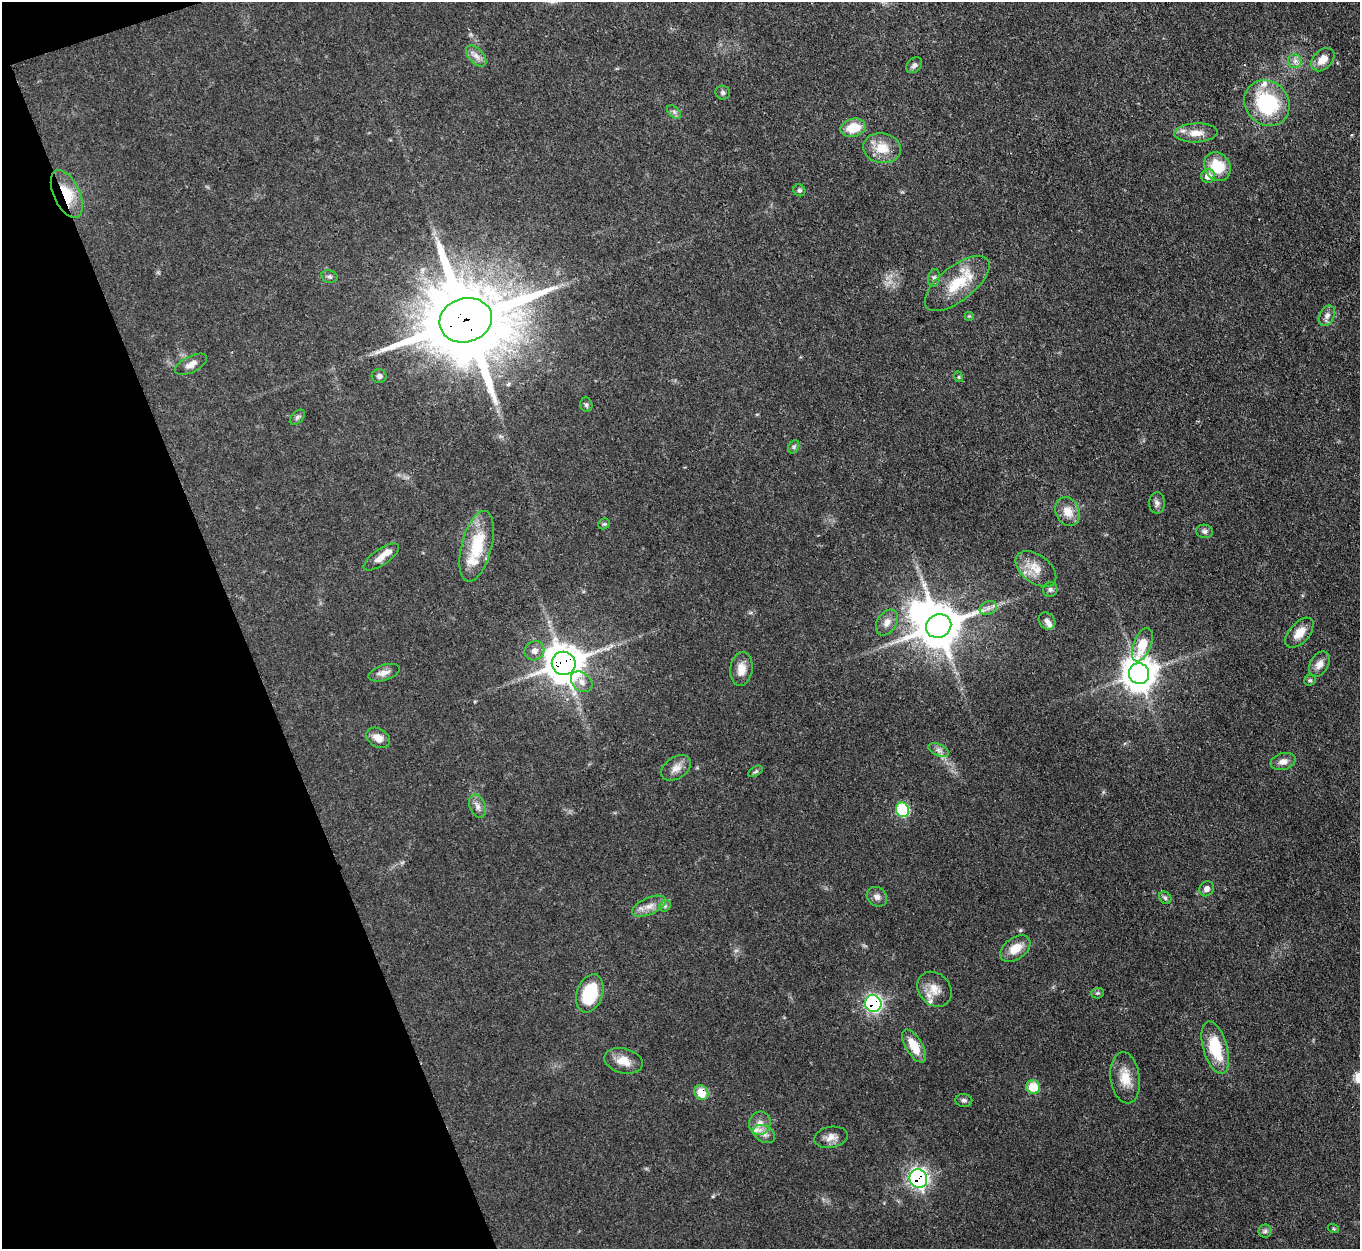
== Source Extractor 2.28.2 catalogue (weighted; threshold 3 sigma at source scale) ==
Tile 5 of 4 x 4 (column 1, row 2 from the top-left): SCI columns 1-1358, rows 2774-4020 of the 5432 x 5415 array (HDU 1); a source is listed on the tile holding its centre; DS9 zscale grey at full resolution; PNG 1362 x 1251 px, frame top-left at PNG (2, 2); each listed source drawn as its Kron ellipse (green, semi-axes under 4 px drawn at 4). Shown black and unused: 18% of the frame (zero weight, under 3 of 4 exposures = <1% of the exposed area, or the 3 px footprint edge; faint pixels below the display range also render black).
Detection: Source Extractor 2.28.2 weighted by HDU 2 'WHT'; one run over the whole footprint, this tile lists its part. Background 0.0638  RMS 0.0063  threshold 0.0284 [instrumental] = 3 sigma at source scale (4.5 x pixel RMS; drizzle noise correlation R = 1.50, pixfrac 1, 0.05/0.05 arcsec/px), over >= 5 px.
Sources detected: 88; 1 too faint to see at this stretch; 1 inside a brighter object's white glare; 1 long thin detection or spike segment (spike, bleed or trail) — neither listed nor drawn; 7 inside a brighter listed object's ellipse — not listed separately; the other 78 listed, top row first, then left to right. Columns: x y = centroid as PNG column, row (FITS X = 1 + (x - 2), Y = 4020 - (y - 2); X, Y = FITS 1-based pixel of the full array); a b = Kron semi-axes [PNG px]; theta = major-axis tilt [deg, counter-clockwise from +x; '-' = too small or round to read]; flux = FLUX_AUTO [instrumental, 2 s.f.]
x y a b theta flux
476 56 12 7 -47 4
1323 60 13 9 44 7.3
1295 61 7 6 - 2.3
914 65 9 6 45 1.9
723 93 7 6 - 1.7
1267 103 24 21 -47 49
674 112 8 5 -46 1.7
853 128 13 9 13 14
1196 133 22 9 2 8
882 148 19 15 -11 13
1217 166 15 12 -54 18
1208 176 7 7 - 6.7
799 190 6 5 - 1.4
67 194 26 13 -65 19
329 276 8 6 -10 1.7
934 278 9 6 81 1.7
957 283 39 17 38 23
969 316 5 5 - 0.74
1327 316 11 7 63 3.1
466 320 26 22 15 9600
191 364 17 8 27 4.5
379 376 7 7 - 1.8
959 377 5 3 - 0.66
586 405 7 6 - 1.5
297 417 9 5 45 1.6
794 447 7 5 62 1.2
1157 503 10 8 -89 2.7
1067 512 15 12 -64 8.3
604 524 6 5 - 0.97
1205 531 8 6 -10 2.1
477 546 36 15 76 29
381 557 20 8 35 5.8
1036 569 23 14 -37 11
1050 590 7 7 - 1.9
988 608 9 6 22 2.8
1047 621 9 7 -46 3
887 622 14 9 58 5
939 626 13 11 30 2200
1299 633 18 10 48 8.1
1142 645 17 8 68 15
534 651 10 9 - 4.1
564 663 12 11 - 1500
1319 664 14 9 60 4.9
741 669 17 11 83 6.9
384 673 16 7 18 4
1139 674 10 10 - 1100
1310 680 6 5 - 1.2
582 682 12 9 -42 4.5
378 738 13 9 -32 6.1
939 750 11 5 -25 2.6
1283 761 13 8 16 4.3
676 768 16 11 33 5.4
756 771 8 4 30 1.2
478 806 12 8 -69 3.8
903 810 7 6 - 41
1207 889 8 7 - 3
877 897 11 9 -38 3.2
1165 898 7 5 -46 1.4
649 906 18 8 23 6.1
665 906 6 5 - 1.3
1015 949 17 10 36 10
935 989 19 15 -47 9.1
590 993 20 13 71 31
1097 993 6 5 - 1
873 1003 8 8 - 140
914 1046 18 8 -59 12
1215 1048 27 12 -74 26
624 1061 19 12 -14 8.8
1125 1078 26 14 -83 12
1033 1087 7 6 - 18
701 1093 8 6 -55 14
964 1100 8 6 -4 1.7
760 1123 11 10 - 5.2
764 1134 11 8 -29 3.6
831 1137 17 10 11 5.2
918 1178 9 8 - 180
1333 1228 5 3 - 0.73
1265 1231 6 6 - 1.6
Overlapping masked pixels (flux is a lower limit): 6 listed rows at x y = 67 194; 466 320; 564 663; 873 1003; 701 1093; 918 1178